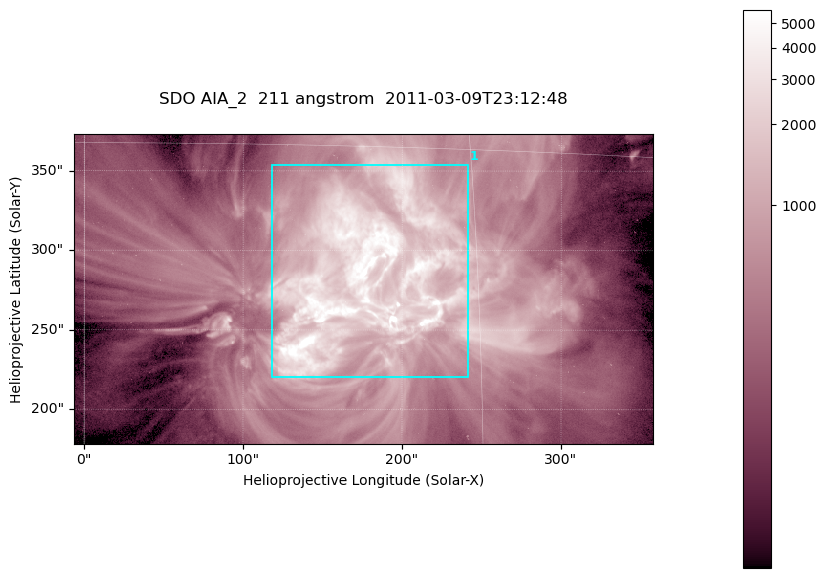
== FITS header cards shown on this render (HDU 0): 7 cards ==
TELESCOP= 'SDO     '           /
INSTRUME= 'AIA_2   '           /
WAVELNTH=                  211 /
WAVEUNIT= 'angstrom'           /
DATE-OBS= '2011-03-09T23:12:48.62' /
CTYPE1  = 'HPLN-TAN'           /
CTYPE2  = 'HPLT-TAN'           /

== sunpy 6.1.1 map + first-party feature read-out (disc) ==
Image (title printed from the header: SDO AIA_2  211 angstrom  2011-03-09T23:12:48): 606 x 324 px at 0.601 arcsec/px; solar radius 967 arcsec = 1609 px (partial field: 2.4% of the solar disc is inside the frame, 100% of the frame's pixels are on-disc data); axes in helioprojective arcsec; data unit not stated in the header (colour bar unlabelled)
Pointing: header CRPIX1/2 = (2040.79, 2040.71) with CRVAL1/2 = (0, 0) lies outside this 606 x 324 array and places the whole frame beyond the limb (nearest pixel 1.39 R_sun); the SolarSoft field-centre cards XCEN/YCEN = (175.5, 275.8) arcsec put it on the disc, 1860 arcsec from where CRPIX/CRVAL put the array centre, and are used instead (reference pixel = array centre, CRVAL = XCEN/YCEN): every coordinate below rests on XCEN/YCEN
Orientation: roll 0.0565 deg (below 1 deg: not rotated)
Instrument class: DISC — disc imager (sunpy class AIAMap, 211 A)
Bright regions (active regions / flare kernels): reference = the on-disc median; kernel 5 px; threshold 5 sigma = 1808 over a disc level ~462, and >= 1.15x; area >= 196 px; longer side >= 4 px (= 2.4 arcsec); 1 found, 1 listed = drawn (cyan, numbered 1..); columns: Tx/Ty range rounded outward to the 2 arcsec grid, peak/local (2 s.f.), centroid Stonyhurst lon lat
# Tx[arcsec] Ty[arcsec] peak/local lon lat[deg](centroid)
1 118..242 220..354 21 +11 +10